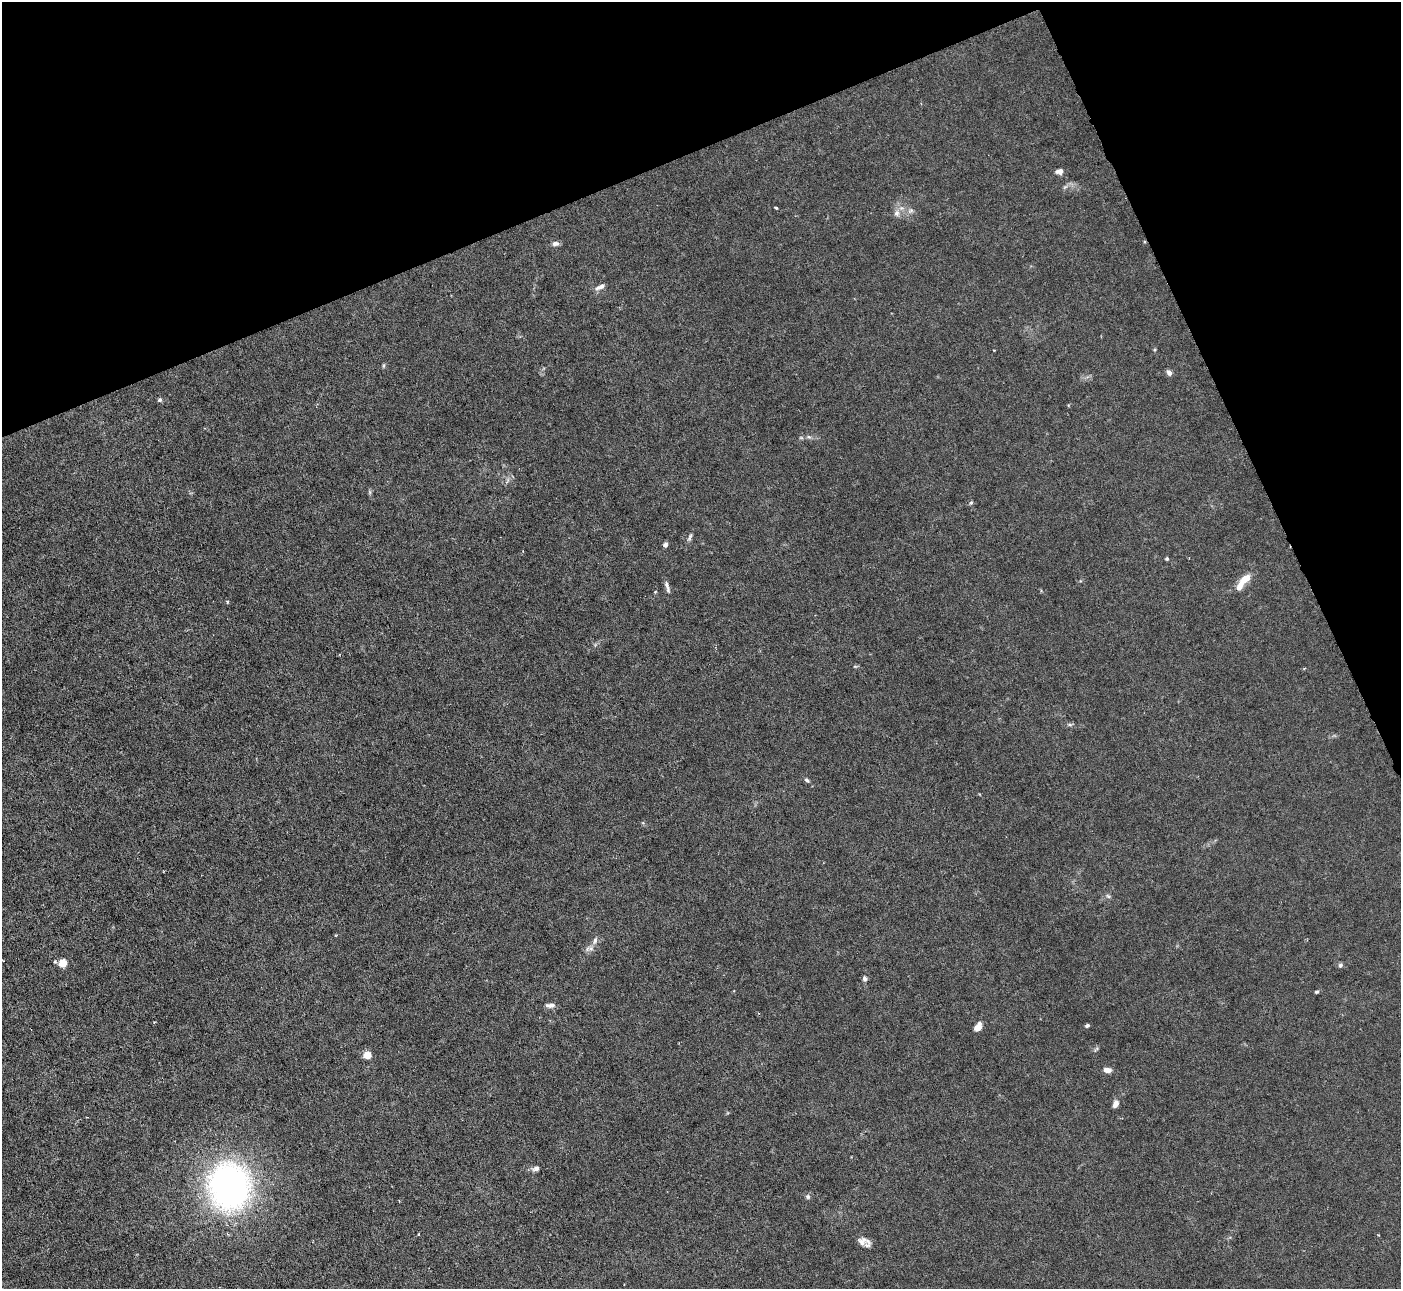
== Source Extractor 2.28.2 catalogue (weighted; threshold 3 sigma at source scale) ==
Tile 3 of 4 x 4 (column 3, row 1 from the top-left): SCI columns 2797-4195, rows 4143-5429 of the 5593 x 5578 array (HDU 1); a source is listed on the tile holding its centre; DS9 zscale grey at full resolution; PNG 1403 x 1291 px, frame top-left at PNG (2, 2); no overlay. Shown black and unused: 21% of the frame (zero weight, under 3 of 6 exposures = <1% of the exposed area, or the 3 px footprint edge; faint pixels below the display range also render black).
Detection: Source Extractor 2.28.2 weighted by HDU 2 'WHT'; one run over the whole footprint, this tile lists its part. Background 0.0215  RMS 0.0027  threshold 0.0112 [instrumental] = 3 sigma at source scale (4.09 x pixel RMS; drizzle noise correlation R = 1.36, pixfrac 0.8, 0.05/0.05 arcsec/px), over >= 5 px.
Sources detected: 42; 1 inside a brighter listed object's ellipse — not listed separately; the other 41 listed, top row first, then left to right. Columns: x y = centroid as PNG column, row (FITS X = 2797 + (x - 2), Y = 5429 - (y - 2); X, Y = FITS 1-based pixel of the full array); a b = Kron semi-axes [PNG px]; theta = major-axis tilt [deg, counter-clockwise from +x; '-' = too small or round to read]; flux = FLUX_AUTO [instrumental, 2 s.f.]
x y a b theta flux
1059 171 9 7 14 1.1
1065 187 7 4 19 0.5
776 208 4 3 - 0.33
897 213 9 8 - 1.3
555 244 9 6 3 1
600 287 14 6 24 1.3
384 366 7 3 82 0.37
1169 373 6 5 - 1.2
160 400 5 5 - 0.54
809 437 7 5 -12 0.59
507 481 9 4 71 0.57
370 492 7 4 -72 0.39
971 503 6 4 42 0.36
690 537 12 4 67 0.7
665 545 6 5 - 0.69
1167 559 4 4 - 0.37
1245 579 13 7 38 3.8
667 587 16 5 -74 0.98
227 602 4 4 - 0.41
807 780 7 5 -42 0.52
1108 896 7 5 -16 0.56
595 940 11 6 80 0.95
591 949 8 7 - 1.1
55 961 5 3 - 0.27
63 963 5 5 - 9.5
1340 965 6 5 - 0.64
864 979 6 5 - 0.72
1317 992 5 4 - 0.35
550 1005 11 5 2 1.2
1087 1026 5 4 - 0.48
978 1027 7 5 56 3.2
1096 1049 10 3 54 0.43
367 1055 5 4 - 7.9
1107 1070 8 5 -4 1.6
1115 1104 10 6 65 1.3
536 1168 9 6 25 1.1
229 1186 45 40 -86 92
808 1197 7 6 - 0.58
418 1234 4 2 - 0.19
1378 1235 3 2 - 0.25
862 1241 16 9 -29 1.9